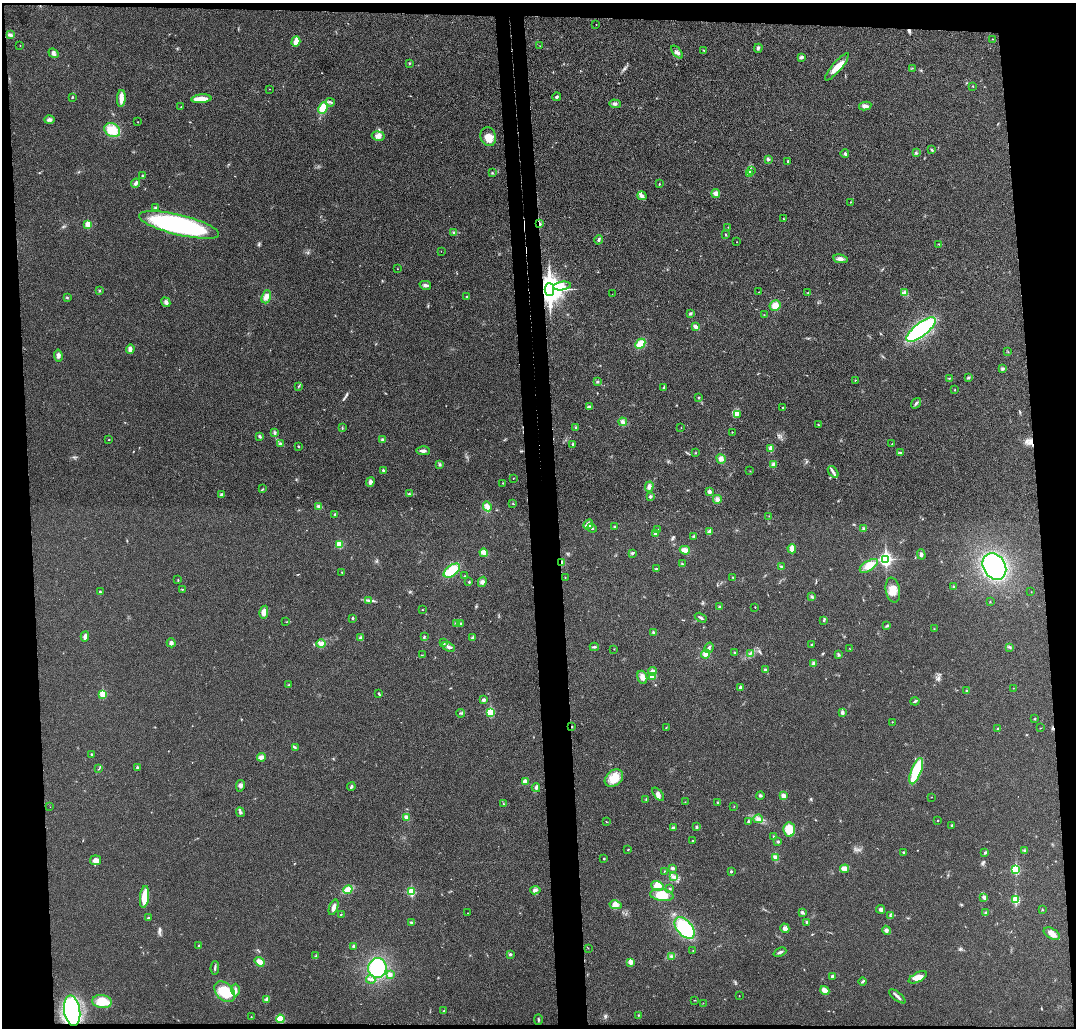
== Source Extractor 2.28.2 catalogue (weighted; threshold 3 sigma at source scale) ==
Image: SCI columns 56-4350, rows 116-4219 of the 4408 x 4332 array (HDU 1 of 3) = the unmasked area's bounding box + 8 px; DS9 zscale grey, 4 x 4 block average (1 PNG px = mean of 4 x 4 image px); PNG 1078 x 1030 px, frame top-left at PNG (2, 3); each listed source drawn as its Kron ellipse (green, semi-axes under 4 px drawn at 4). Shown black and unused: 11% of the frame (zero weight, under 3 of 4 exposures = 6% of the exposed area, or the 3 px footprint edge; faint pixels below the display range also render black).
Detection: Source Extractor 2.28.2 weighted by HDU 2 'WHT'. Background 0.0232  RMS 0.0063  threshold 0.0283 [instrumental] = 3 sigma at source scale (4.5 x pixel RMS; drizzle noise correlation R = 1.50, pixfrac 1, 0.05/0.05 arcsec/px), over >= 5 px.
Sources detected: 337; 1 too faint to see at this stretch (4 x 4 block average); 2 cosmic-ray / hot-pixel residue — neither listed nor drawn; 1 coinciding with a brighter row at this scale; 7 inside a brighter listed object's ellipse — not listed separately; the other 326 listed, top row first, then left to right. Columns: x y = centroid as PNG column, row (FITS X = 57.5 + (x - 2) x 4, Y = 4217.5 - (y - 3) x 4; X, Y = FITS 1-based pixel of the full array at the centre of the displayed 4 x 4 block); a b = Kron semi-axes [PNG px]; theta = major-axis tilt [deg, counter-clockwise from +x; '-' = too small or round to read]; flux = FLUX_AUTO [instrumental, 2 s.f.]
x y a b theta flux
596 25 2 2 - 1.4
10 35 4 3 - 8.9
993 39 2 2 - 1.1
296 41 5 3 - 27
20 45 2 2 - 0.71
540 46 2 2 - 0.69
758 48 4 2 - 4.7
704 50 2 2 - 1.9
677 52 7 3 -49 12
54 53 5 2 - 7.5
801 57 4 2 - 9.8
409 63 2 2 - 2.3
837 67 17 4 50 46
912 68 2 2 - 1
973 86 2 2 - 1.4
269 89 2 2 - 0.72
72 97 3 2 - 3.1
557 97 4 3 - 6.1
121 98 8 3 86 32
201 99 10 4 5 39
330 102 5 2 - 4.7
615 104 6 3 -3 8
181 106 2 2 - 1.1
865 106 6 4 10 11
323 108 6 4 63 55
49 120 5 3 - 9
138 122 2 2 - 1.1
112 130 8 6 -33 51
378 136 6 5 - 15
488 137 9 7 -73 41
932 150 3 2 - 4
916 153 3 2 - 3.5
845 154 4 3 - 5.3
768 159 3 2 - 5.7
788 161 4 2 - 2.7
751 171 3 2 - 3.6
492 173 3 2 - 2.5
750 173 4 2 - 5.5
142 176 2 2 - 3
136 183 5 3 - 9.2
659 184 2 2 - 4.2
716 193 4 3 - 16
642 196 5 4 - 11
850 202 2 2 - 1.5
156 208 3 2 - 4.5
783 218 2 2 - 1.5
88 224 2 2 - 100
539 224 3 2 - 11
179 225 41 10 -14 610
728 227 2 2 - 1.6
453 232 3 2 - 1.5
726 234 2 2 - 2.6
599 240 5 2 - 6
737 242 2 2 - 1.3
939 244 3 2 - 2
441 251 2 2 - 0.61
840 259 7 3 -9 15
397 269 2 2 - 0.95
425 285 6 2 -16 9.8
562 286 9 3 8 17
549 289 6 4 -89 3900
99 291 2 2 - 2.7
759 292 2 2 - 1.2
808 293 2 2 - 1.5
905 293 3 2 - 4.8
612 294 2 2 - 0.67
466 296 2 2 - 1.7
67 297 2 2 - 1.6
266 297 7 4 72 23
166 302 5 3 - 11
775 305 5 5 - 29
691 313 3 2 - 4.4
764 315 2 2 - 1.1
695 327 4 3 - 12
921 329 18 6 38 450
640 344 6 4 46 51
130 349 5 3 - 9.2
1008 352 2 2 - 1.1
58 356 6 3 -80 9.6
1003 369 2 2 - 1.5
949 378 2 2 - 1.7
968 378 3 2 - 4.1
855 380 2 2 - 1.8
598 382 3 2 - 3
299 386 3 2 - 2.7
664 388 3 2 - 7.3
955 390 2 2 - 1.9
699 397 2 2 - 1.6
916 403 5 2 - 6.4
589 407 4 2 - 7.8
783 408 2 2 - 3.1
737 414 3 3 - 7.2
623 422 4 4 - 12
818 425 2 2 - 1.8
575 427 2 2 - 2.7
342 428 3 2 - 2.4
681 428 2 2 - 0.92
274 432 3 2 - 3.3
732 432 2 2 - 1.5
260 436 2 2 - 8.5
109 440 2 2 - 1.4
382 440 3 3 - 5.8
280 443 3 2 - 5.3
573 444 3 2 - 2.7
892 444 2 2 - 1.9
298 447 2 2 - 3
770 449 2 2 - 62
423 451 7 3 -3 11
695 453 2 2 - 1.3
901 453 3 2 - 2.6
721 459 5 4 - 14
440 464 3 2 - 2.8
773 465 4 3 - 11
383 470 2 2 - 13
750 471 2 2 - 1.4
833 472 6 3 -51 9.7
513 478 2 2 - 1.1
370 482 5 3 - 11
503 483 2 2 - 1.3
649 487 5 4 - 11
263 489 3 2 - 2.1
709 492 2 2 - 35
409 494 2 2 - 2.2
221 495 4 3 - 7.7
650 496 2 2 - 5.5
717 499 4 3 - 13
513 503 2 2 - 1.7
319 506 4 3 - 6.9
487 506 5 3 - 19
335 514 2 2 - 3.5
769 516 2 2 - 1.2
588 525 5 4 - 21
615 527 2 2 - 4.7
592 528 5 2 - 7
863 528 2 2 - 3.8
658 529 2 2 - 1.4
710 532 3 3 - 5.7
655 534 3 2 - 5.2
694 536 2 2 - 1.5
339 544 4 3 - 34
792 549 4 3 - 21
685 550 5 4 - 19
484 553 4 3 - 33
633 553 4 2 - 3.9
921 554 5 3 - 7.5
886 559 3 2 - 850
562 563 3 2 - 9.6
682 564 2 2 - 2.2
869 566 10 5 32 28
781 567 2 2 - 1.5
994 567 14 11 -60 550
656 569 4 2 - 4.1
452 571 9 5 35 90
342 572 2 2 - 1.1
464 576 2 2 - 1.3
733 577 2 2 - 1.8
565 578 2 2 - 1
178 580 2 2 - 1.8
469 582 3 2 - 3.1
482 582 5 4 - 10
953 587 2 2 - 7.9
182 589 2 2 - 2.3
893 590 12 7 -80 41
100 592 3 2 - 3.4
1031 592 2 2 - 0.96
812 596 3 2 - 4.2
369 600 4 2 - 4.6
990 602 2 2 - 2.8
719 606 2 2 - 2.9
755 607 2 2 - 2.8
422 610 2 2 - 1.6
264 612 6 4 79 19
353 618 2 2 - 12
701 618 6 2 -29 6.4
824 620 2 2 - 2.6
286 622 2 2 - 0.96
457 623 4 3 - 9.2
461 624 3 2 - 3.9
886 626 3 2 - 3.6
934 629 2 2 - 1.2
653 632 3 2 - 3.4
424 636 3 2 - 2.1
85 637 5 3 - 13
360 638 3 3 - 5.5
473 638 3 2 - 9
171 643 4 3 - 9
444 643 2 2 - 2.5
321 644 4 3 - 11
812 645 2 2 - 1.4
448 647 7 3 -24 9.5
594 647 4 2 - 6.7
1009 647 4 2 - 3.4
709 648 5 3 - 7.9
614 649 2 2 - 1.3
850 649 2 2 - 0.88
734 652 3 2 - 2.7
750 653 3 2 - 3.5
705 654 5 4 - 16
838 654 2 2 - 1.5
422 655 2 2 - 1.4
814 664 4 4 - 8.2
765 670 3 3 - 5.4
653 671 4 4 - 10
652 676 3 3 - 8.3
642 677 7 4 -71 18
289 685 2 2 - 2.5
740 687 3 2 - 7.6
1013 688 2 2 - 0.8
967 691 3 2 - 4.2
103 694 2 2 - 140
379 694 3 2 - 3.4
483 700 3 3 - 7.5
915 701 4 2 - 5.6
490 712 2 2 - 190
842 712 2 2 - 26
461 713 4 2 - 4.1
1035 718 2 2 - 1.6
892 722 2 2 - 1.3
572 726 2 2 - 2.8
666 727 2 2 - 1.8
1041 728 2 2 - 1.2
998 729 2 2 - 3.4
295 747 3 2 - 2.8
92 754 2 2 - 3
261 757 4 4 - 15
137 768 3 2 - 3.8
99 769 2 2 - 1.3
916 771 14 5 69 140
614 778 10 7 40 55
525 782 4 3 - 15
240 786 6 3 77 8
351 787 4 2 - 5.7
536 788 4 3 - 7.3
658 794 8 4 -51 13
760 795 4 2 - 4.8
784 795 4 3 - 11
931 797 2 2 - 1.1
646 799 3 2 - 1.9
685 802 2 2 - 0.97
717 802 2 2 - 2.3
503 804 2 2 - 1.7
734 806 2 2 - 1
50 807 2 2 - 0.59
240 812 5 2 - 6
406 817 4 3 - 13
758 819 5 3 - 12
938 821 2 2 - 2.3
606 822 2 2 - 1.6
748 822 2 2 - 13
952 826 3 2 - 4.9
673 827 3 2 - 6.3
697 827 2 2 - 12
789 829 7 6 - 67
773 837 3 2 - 2.4
693 841 2 2 - 2.5
778 842 2 2 - 4.3
628 850 3 2 - 2.3
1025 850 3 2 - 3
903 852 3 2 - 3.1
985 852 3 2 - 4.4
775 857 4 3 - 12
604 859 3 2 - 2.6
95 860 5 5 - 18
672 868 3 3 - 6.7
845 869 4 4 - 20
1015 870 2 2 - 250
664 871 3 2 - 1.6
731 872 2 2 - 9.5
673 877 3 2 - 2.4
657 886 6 4 -19 30
670 889 3 2 - 3.4
348 890 5 3 - 62
535 890 5 3 - 9.1
411 892 2 2 - 230
662 895 12 6 -8 69
144 897 11 4 83 68
984 898 3 3 - 9.8
1015 900 2 2 - 220
615 905 6 4 -11 15
333 907 8 3 71 18
880 909 4 3 - 9
1042 910 2 2 - 2.1
986 912 3 3 - 4.2
468 913 2 2 - 1.3
802 913 2 2 - 2
341 914 2 2 - 1.4
890 916 3 2 - 2.9
148 918 2 2 - 2.6
807 922 3 2 - 5.6
412 923 3 2 - 4.1
685 928 13 7 -50 250
785 928 5 4 - 15
886 930 4 4 - 8.4
1052 934 9 5 -28 23
199 946 2 2 - 7.5
354 946 3 3 - 7.1
588 948 2 2 - 0.91
693 951 2 2 - 1.1
780 952 7 2 23 7.1
510 954 3 2 - 3.7
316 956 2 2 - 2.4
671 956 2 2 - 2.9
260 962 5 4 - 22
630 962 2 2 - 58
215 968 6 2 86 6.2
377 968 10 9 - 220
390 974 3 2 - 15
832 976 3 3 - 6.5
918 977 10 4 28 33
371 979 4 2 - 6.6
862 982 4 2 - 4.5
235 990 6 3 -90 11
825 991 5 3 - 24
225 992 12 8 -46 93
739 996 2 2 - 1.1
897 996 10 2 -39 10
267 999 4 3 - 8.6
694 1000 2 2 - 1.2
102 1002 10 6 -7 81
703 1003 2 2 - 0.99
72 1011 15 8 -81 270
443 1011 2 2 - 2
639 1015 2 2 - 2.6
251 1017 2 2 - 2.3
280 1019 4 4 - 47
538 1020 5 2 - 3.9
Overlapping masked pixels (flux is a lower limit): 4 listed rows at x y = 539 224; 549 289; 562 563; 572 726
Diffuse or blended objects may show on this block-average render without a row.